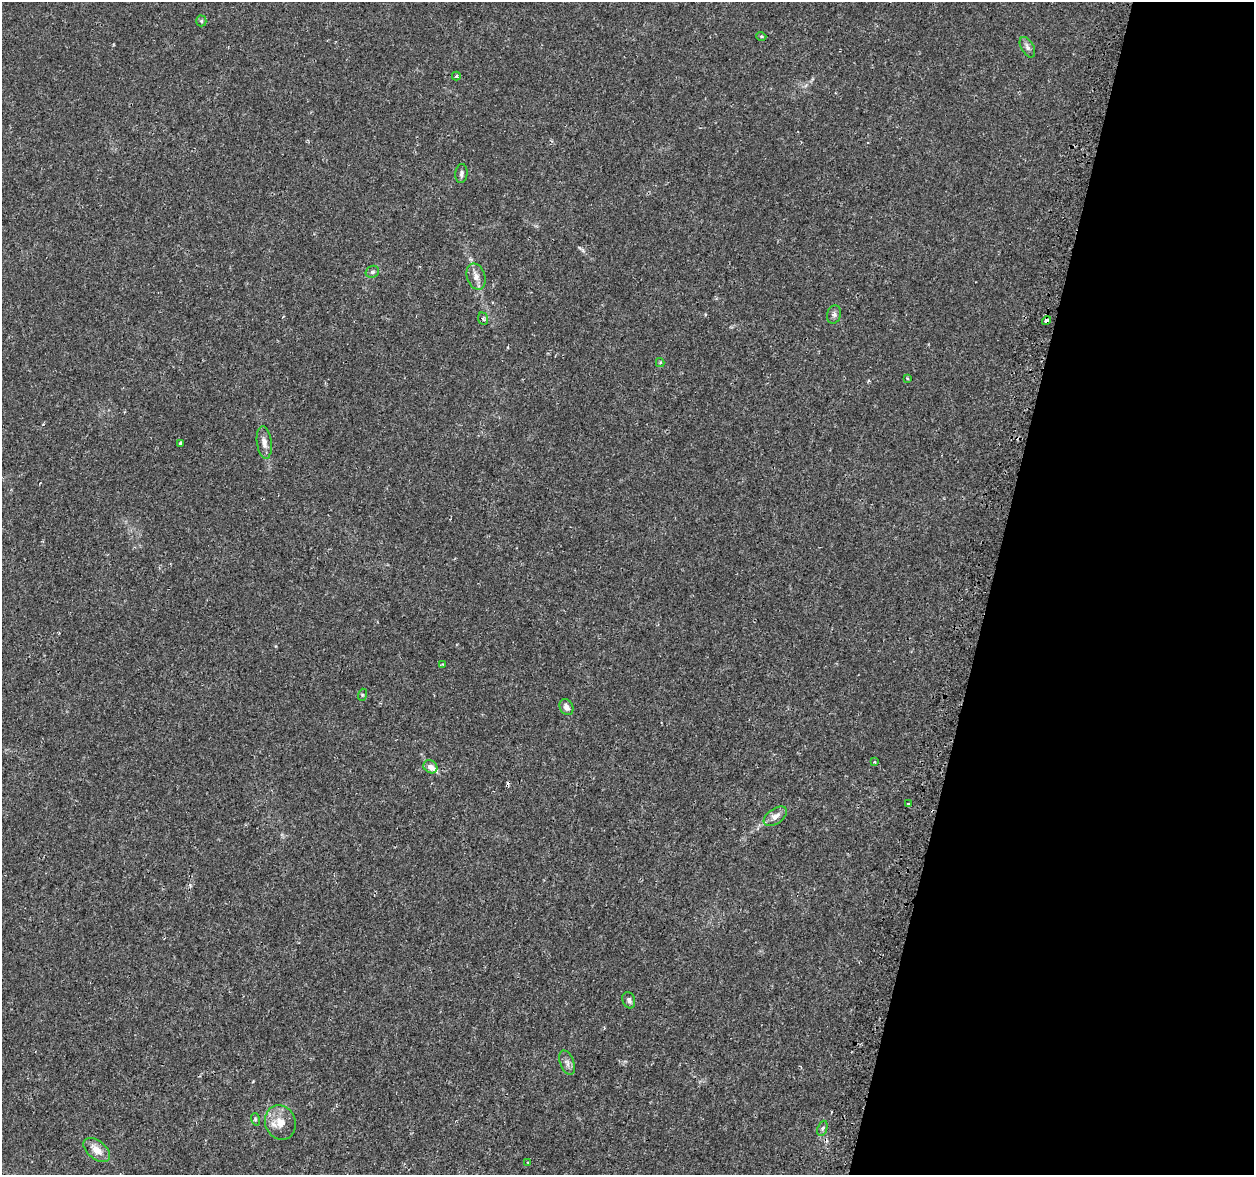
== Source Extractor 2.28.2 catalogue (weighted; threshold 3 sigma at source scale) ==
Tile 8 of 4 x 4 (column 4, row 2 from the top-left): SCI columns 3801-5052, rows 2674-3846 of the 5090 x 5287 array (HDU 1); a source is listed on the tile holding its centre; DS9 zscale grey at full resolution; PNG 1256 x 1177 px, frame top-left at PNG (2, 2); each listed source drawn as its Kron ellipse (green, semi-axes under 4 px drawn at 4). Shown black and unused: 21% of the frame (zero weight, under 2 of 3 exposures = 3% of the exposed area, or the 3 px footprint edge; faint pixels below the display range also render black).
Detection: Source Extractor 2.28.2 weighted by HDU 2 'WHT'; one run over the whole footprint, this tile lists its part. Background 0.00707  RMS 0.0022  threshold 0.0101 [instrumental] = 3 sigma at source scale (4.5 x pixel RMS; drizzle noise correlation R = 1.50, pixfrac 1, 0.0396/0.0396 arcsec/px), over >= 5 px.
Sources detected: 30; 1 cosmic-ray / hot-pixel residue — neither listed nor drawn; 1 inside a brighter listed object's ellipse — not listed separately; the other 28 listed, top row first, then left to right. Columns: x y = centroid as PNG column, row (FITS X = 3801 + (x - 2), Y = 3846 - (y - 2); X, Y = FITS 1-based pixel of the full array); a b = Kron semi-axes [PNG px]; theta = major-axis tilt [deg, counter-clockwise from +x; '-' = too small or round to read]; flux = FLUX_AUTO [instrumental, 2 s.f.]
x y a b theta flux
201 21 5 5 - 0.3
761 36 5 3 - 0.23
1027 47 11 6 -61 0.78
456 76 4 4 - 0.46
461 173 9 6 84 0.66
372 272 7 5 30 0.55
476 276 13 9 -72 1.4
834 314 9 7 73 0.64
483 319 6 5 - 0.41
1046 321 4 4 - 1.4
660 363 4 4 - 0.29
907 378 4 4 - 0.22
264 442 16 7 -84 1.4
180 443 4 3 - 0.75
442 664 3 3 - 0.34
362 695 6 4 72 0.27
566 707 8 6 -59 1.2
875 762 4 2 - 0.17
430 767 7 6 - 1.2
908 804 3 3 - 0.71
775 816 13 7 35 1.6
629 1000 8 6 -71 0.6
567 1063 13 6 -69 0.96
255 1119 6 4 -73 0.29
280 1123 17 15 -68 3.3
822 1128 8 4 70 0.46
97 1150 15 9 -39 2.2
528 1162 3 3 - 0.25
Overlapping masked pixels (flux is a lower limit): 1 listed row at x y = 1046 321